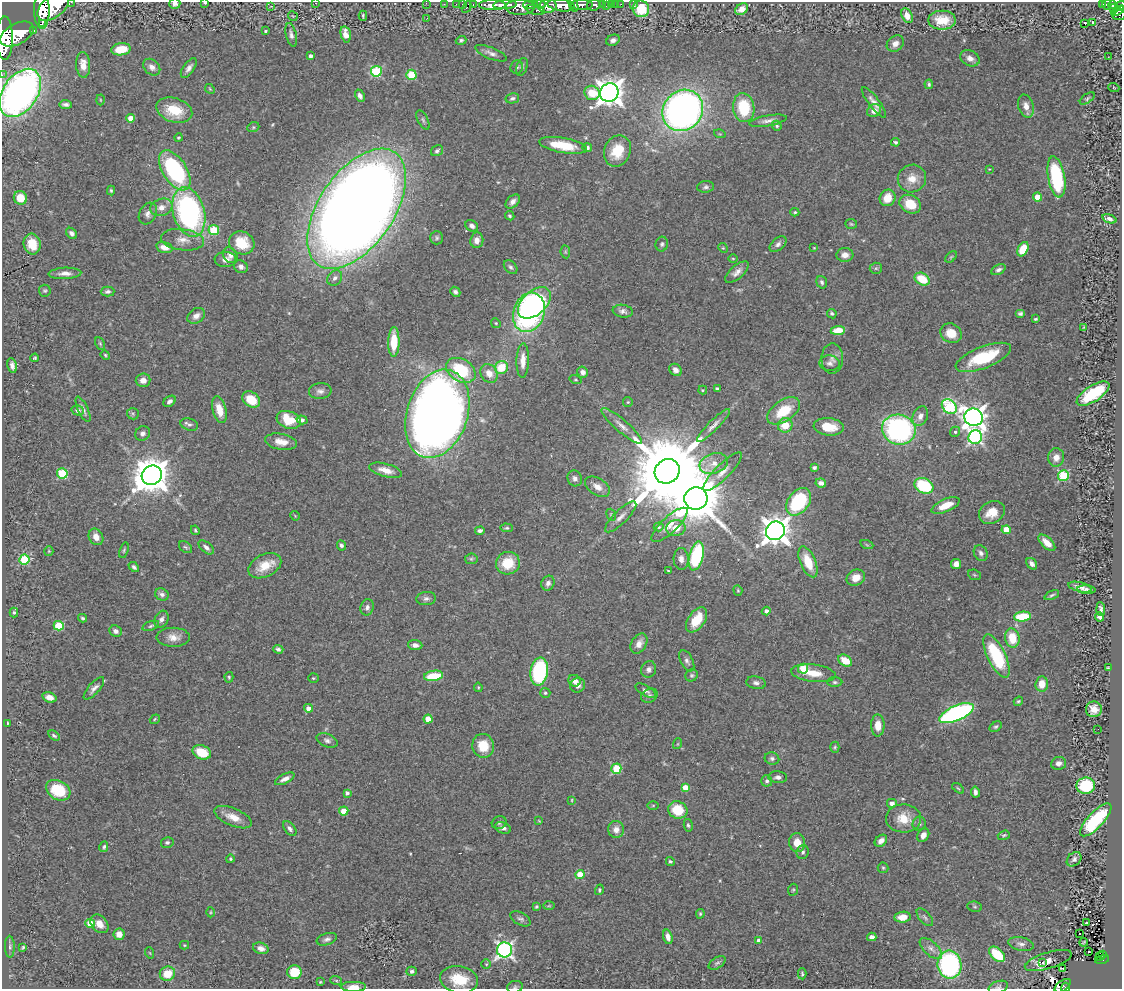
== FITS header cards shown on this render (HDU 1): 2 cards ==
NAXIS1  =                 1120
NAXIS2  =                  987

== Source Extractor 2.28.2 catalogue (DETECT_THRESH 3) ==
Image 1120 x 987 px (HDU 1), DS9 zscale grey, 1 PNG px = 1 image px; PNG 1124 x 991 px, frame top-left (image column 1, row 987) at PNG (2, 2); each listed source drawn as its Kron ellipse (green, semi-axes under 4 px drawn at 4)
Background 0.792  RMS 0.032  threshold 0.0964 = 3 sigma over >= 5 px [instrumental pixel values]
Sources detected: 408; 1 with non-positive FLUX_AUTO (blend fragments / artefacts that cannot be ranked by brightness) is neither listed nor drawn; the other 407 listed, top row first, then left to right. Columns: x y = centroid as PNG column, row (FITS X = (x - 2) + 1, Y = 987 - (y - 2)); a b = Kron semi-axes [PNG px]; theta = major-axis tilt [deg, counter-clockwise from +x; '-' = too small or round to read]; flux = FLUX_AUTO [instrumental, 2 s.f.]
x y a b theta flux
71 2 2 2 - 39
205 3 3 2 - 2.3
315 3 2 2 - 6.9
426 3 2 2 - 11
175 4 5 5 - 9.9
444 4 2 2 - 13
456 4 2 2 - 11
462 4 2 2 - 15
473 4 3 2 - 28
540 4 5 3 - 350
611 4 4 3 - 54
616 4 2 2 - 6.3
621 4 2 2 - 20
633 4 3 2 - 12
492 5 13 5 0 1300
505 5 12 4 4 1200
530 5 7 4 5 490
561 5 14 6 -8 2300
574 5 7 4 -65 530
582 5 11 5 1 1100
594 5 7 5 5 410
602 5 3 3 - 110
1102 5 4 3 - 57
1107 5 5 4 - 190
1113 5 4 3 - 160
53 6 19 10 40 5100
271 6 4 2 - 1.3
548 6 9 7 8 1100
606 6 2 2 - 11
1120 6 6 4 41 250
467 7 6 3 63 78
520 7 14 7 0 950
641 9 8 8 - 73
742 9 7 5 38 16
1114 9 5 3 - 85
535 10 9 4 -13 340
42 11 18 8 -90 3300
1118 11 7 3 29 280
1119 14 7 6 - 280
293 16 5 3 - 1.8
363 16 5 3 - 2.9
907 16 8 5 -63 17
427 18 2 2 - 1.6
942 20 14 9 0 39
1092 22 3 2 - 1.3
42 23 2 2 - 11000
1085 23 3 3 - 56
34 30 3 3 - 110
265 31 3 3 - 2.7
17 34 18 10 29 4800
346 34 8 5 -77 20
291 35 12 5 -77 8.1
5 38 22 8 90 4200
461 40 5 4 - 4.2
613 40 7 5 26 7.7
895 44 9 7 41 14
121 49 10 6 8 46
491 53 17 6 -22 11
311 56 4 3 - 7.8
1108 57 2 2 - 1.2
970 58 10 7 -28 13
83 65 13 7 -86 23
152 67 9 7 -44 11
517 67 7 6 - 5.4
522 67 9 5 71 5
189 68 11 5 55 10
376 71 5 5 - 160
2 75 2 2 - 9.8
411 75 5 5 - 110
929 84 5 4 - 4
1114 88 5 3 - 2.3
210 89 5 4 - 2.5
20 93 27 17 55 990
592 93 8 7 - 55
609 93 9 9 - 2600
360 96 6 4 -65 8.5
512 98 7 5 13 5.7
1087 98 8 4 35 4.2
100 100 5 3 - 2
874 102 18 5 -53 13
66 104 6 3 -5 6.6
1026 106 12 7 -73 17
744 108 14 10 -82 97
174 110 18 12 -17 61
683 110 22 19 48 1100
874 111 7 6 - 13
131 118 4 4 - 24
423 120 10 5 -63 5.6
768 121 19 5 9 12
777 126 5 4 - 3.5
253 127 6 4 21 3.4
720 134 6 3 -17 2.3
179 138 4 3 - 2.7
896 142 4 4 - 4.2
563 145 24 7 -10 76
587 147 5 4 - 7.2
437 151 6 5 - 5.3
617 151 16 13 67 56
989 169 3 2 - 1.4
175 170 22 12 -57 270
1056 177 21 8 -80 210
912 178 14 13 - 29
706 187 8 6 5 6.4
111 190 5 4 - 3.2
1037 197 4 4 - 36
20 198 7 6 - 40
888 198 8 7 - 32
513 202 8 5 45 9.6
910 204 11 8 -29 46
161 207 11 8 18 16
357 209 68 37 55 6400
189 212 25 15 -74 530
795 212 4 4 - 2.9
148 214 11 8 60 12
510 216 5 4 - 3.5
1109 219 7 3 -18 7.2
851 224 6 5 - 2.9
472 226 7 5 -35 8
214 230 5 5 - 120
72 233 6 4 -45 7.5
437 238 6 6 - 4.8
183 240 21 10 -7 25
477 240 8 6 83 14
242 243 13 11 -27 57
32 244 10 8 -76 39
662 244 7 6 - 5.3
778 244 10 6 41 7.7
164 247 8 5 -14 16
723 248 5 4 - 2.5
814 248 3 3 - 1.6
1023 249 8 5 61 50
565 252 6 4 -83 3.1
230 255 8 6 -56 9.7
845 255 8 7 - 14
951 257 7 4 45 2.8
733 258 5 3 - 1.9
225 260 11 7 2 14
241 267 7 6 - 9.8
511 267 8 5 -49 5.4
876 268 6 5 - 4.2
998 270 8 4 27 6.2
737 272 14 6 41 14
65 273 16 5 2 14
335 278 8 6 46 7.9
922 279 8 6 -28 59
822 282 6 5 - 5
45 291 6 6 - 3.6
108 291 7 5 2 6.3
455 292 5 4 - 7.3
534 303 19 11 42 160
623 311 10 6 -9 8
529 312 20 15 70 540
832 314 5 4 - 4.1
1020 314 5 3 - 4.7
196 316 9 7 35 13
1035 319 4 3 - 2.8
496 323 5 4 - 2.8
1084 327 4 2 - 2.1
838 330 7 4 6 40
951 333 11 9 -28 34
394 342 15 5 90 64
100 343 7 4 -64 3.2
105 355 5 4 - 2.3
983 357 29 10 21 110
35 358 4 3 - 2.6
832 358 15 11 89 15
523 361 17 6 88 24
830 363 10 7 -4 8.1
12 366 7 4 -79 9.5
501 367 7 6 - 56
461 370 16 11 -31 110
675 370 6 5 - 9.5
583 372 6 5 - 11
489 373 10 8 -56 20
143 380 7 6 - 14
575 380 6 4 -18 2.7
717 389 4 4 - 5.1
703 390 4 3 - 2.4
320 391 11 8 7 10
1093 394 19 8 33 110
251 399 10 7 -38 48
169 401 7 5 38 7.1
628 402 5 4 - 2.8
949 407 8 6 -44 240
83 409 14 5 -65 8.8
78 410 6 5 - 8.5
219 410 14 6 -75 33
783 411 19 10 35 68
133 414 6 5 - 4.2
437 414 45 30 71 2700
920 416 10 7 66 13
974 417 9 8 - 1700
289 420 12 8 -19 55
302 420 5 4 - 8.1
189 424 9 6 -17 6.6
713 425 23 5 45 14
785 425 7 7 - 41
622 426 26 6 -41 20
829 427 15 8 -6 42
899 430 17 15 -17 450
955 432 5 5 - 5.5
143 433 8 7 - 8
975 437 7 6 - 480
281 442 16 8 -10 24
1056 457 9 8 - 17
714 464 14 10 18 25
814 468 4 3 - 5.6
386 470 17 6 -15 25
667 471 13 11 42 39000
723 472 26 7 45 22
62 473 5 5 - 130
152 475 10 9 - 5600
1063 475 5 5 - 200
575 478 8 7 - 9.7
821 483 5 4 - 8.7
924 486 10 7 -25 120
597 487 14 8 -32 19
696 499 11 11 - 12000
799 502 15 10 53 180
946 505 15 6 23 37
992 512 13 10 30 37
611 515 6 4 -68 3
295 516 5 3 - 1.8
621 517 21 6 45 16
670 525 23 8 43 24
659 527 5 4 - 2.5
507 528 6 4 -5 3.6
676 528 9 7 7 27
195 530 5 4 - 3.2
1006 530 4 4 - 47
480 531 5 3 - 5.6
775 531 10 9 - 3100
96 537 8 7 - 17
1047 543 10 5 -43 24
341 545 5 4 - 5
867 545 6 4 -19 2.7
185 547 7 5 -38 4.1
206 547 9 5 -40 8.3
124 550 8 4 72 3.3
49 551 5 4 - 2.2
981 553 8 6 -59 8.4
696 556 15 7 76 210
24 559 5 5 - 140
471 559 6 5 - 3.5
681 559 11 7 -88 12
808 562 16 7 -67 54
508 563 12 11 - 56
956 564 5 5 - 13
1032 564 6 4 -50 8.3
265 566 17 11 26 42
134 567 6 4 -42 5.3
668 571 3 2 - 1.7
974 575 7 5 -22 3
856 578 9 7 25 23
548 583 8 6 64 8.9
1080 587 12 4 -14 13
738 590 5 4 - 2.6
1086 590 9 3 -3 7.1
162 594 7 5 -22 7.8
1052 595 8 3 25 3.9
426 598 10 6 6 7.6
367 607 8 6 71 7.4
1101 609 6 3 -87 5.7
766 611 4 4 - 7.9
14 612 5 4 - 3
1023 617 8 5 5 90
1100 617 5 4 - 7.7
83 618 4 4 - 3.5
161 619 9 6 63 9.2
696 620 14 8 54 59
59 626 5 4 - 110
151 626 9 4 19 4.7
116 631 6 5 - 9.5
173 637 17 9 -1 22
1012 638 9 7 -79 54
639 644 11 7 58 15
415 645 7 5 -4 10
278 649 5 4 - 5.4
997 656 23 9 -64 150
687 661 11 6 -64 7.9
845 661 7 5 -32 45
1108 668 3 2 - 2
649 669 8 7 - 8.5
803 669 5 5 - 85
539 672 14 9 82 260
813 673 22 8 -6 37
692 675 6 6 - 3.9
434 676 10 5 9 66
229 677 5 4 - 3.2
313 678 5 4 - 3.8
575 681 6 5 - 15
835 682 7 5 -1 4.5
756 683 10 6 -9 8
1042 684 7 6 - 31
578 685 8 7 - 11
478 687 5 3 - 2.3
94 688 14 5 48 11
645 691 11 5 -30 6.9
545 693 5 5 - 4.3
649 696 9 6 30 6.8
49 697 7 5 -18 15
1018 701 5 3 - 2.9
308 708 4 4 - 15
1094 709 8 8 - 19
956 713 18 7 24 470
155 719 5 3 - 2.3
428 719 4 4 - 30
7 723 3 2 - 2
878 725 11 6 -90 23
996 727 6 4 36 4
1098 729 2 2 - 1.3
54 736 6 3 -32 3.8
327 740 11 6 -22 8.1
677 744 5 3 - 2.1
483 746 12 11 - 49
835 747 5 4 - 3.1
202 752 9 7 -25 55
772 758 7 6 - 5.9
1059 763 7 6 - 10
616 769 5 5 - 110
778 777 9 6 -4 7.4
285 779 10 4 27 12
767 781 6 5 - 4.9
1086 786 9 8 - 120
685 788 4 4 - 34
958 788 7 3 -37 2.7
58 790 13 9 -29 74
975 792 5 3 - 6.9
347 793 4 4 - 6.3
572 800 3 2 - 1.6
892 803 5 4 - 12
653 805 5 3 - 2.2
678 810 10 8 -23 58
344 811 5 4 - 27
233 817 20 8 -23 29
903 818 17 14 -2 41
1096 820 21 8 47 190
539 821 4 3 - 1.7
499 823 7 6 - 4.8
919 824 7 6 - 6.2
688 825 6 4 -78 3.9
290 828 8 5 -50 7.2
503 828 8 5 -19 9.5
616 829 8 8 - 19
923 835 7 5 58 14
1004 835 6 4 20 3.5
881 841 7 5 42 14
167 842 6 5 - 4.8
797 843 9 8 - 25
104 847 5 4 - 3.7
803 852 7 6 - 5.7
230 859 4 4 - 3.6
1074 859 8 6 44 7.4
670 861 4 4 - 4.5
883 868 5 5 - 3.2
580 875 4 4 - 50
599 890 5 4 - 3.6
793 890 6 5 - 3.1
536 906 4 3 - 2.8
549 906 6 4 2 2.8
975 907 7 5 -7 4
210 912 5 3 - 2.3
700 914 5 4 - 3.1
902 917 8 5 7 23
925 917 11 5 -48 5.9
520 919 11 6 -28 6.9
90 923 5 4 - 41
1086 923 3 2 - 2
99 924 10 7 -47 20
1080 933 3 3 - 29
119 934 6 5 - 17
668 937 7 4 -74 13
872 937 4 4 - 9.3
327 939 10 6 18 7.8
759 941 4 4 - 13
1084 942 4 2 - 2.2
1021 944 13 6 -11 10
184 945 4 4 - 2.1
10 947 11 5 -89 5.5
23 947 3 3 - 2.7
261 948 8 5 -20 11
931 949 14 7 -43 12
505 950 7 7 - 690
1089 951 3 2 - 3.7
150 953 6 3 -70 2
997 954 9 6 -44 81
1103 954 4 2 - 18
1100 957 5 2 - 34
1102 959 7 4 12 120
1048 961 24 8 17 14
1042 962 3 3 - 38
717 963 9 5 32 5
486 964 4 4 - 2.9
949 965 14 12 -80 350
1062 969 3 2 - 0.97
412 971 5 4 - 5.1
294 972 7 7 - 68
167 974 8 7 - 46
802 974 5 3 - 3.4
336 980 6 4 -20 2.5
459 980 19 13 -10 66
320 982 3 3 - 2
1063 986 9 5 35 64
353 987 12 5 0 16
515 987 8 6 18 4.5
998 987 10 6 18 5
1065 988 5 4 - 35
At the frame edge (FLAGS 8, measured only in part): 14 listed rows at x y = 71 2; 205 3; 315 3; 426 3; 175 4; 53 6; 1120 6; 5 38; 2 75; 20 93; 353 987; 515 987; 998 987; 1065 988
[1 non-positive-flux detection neither listed nor drawn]